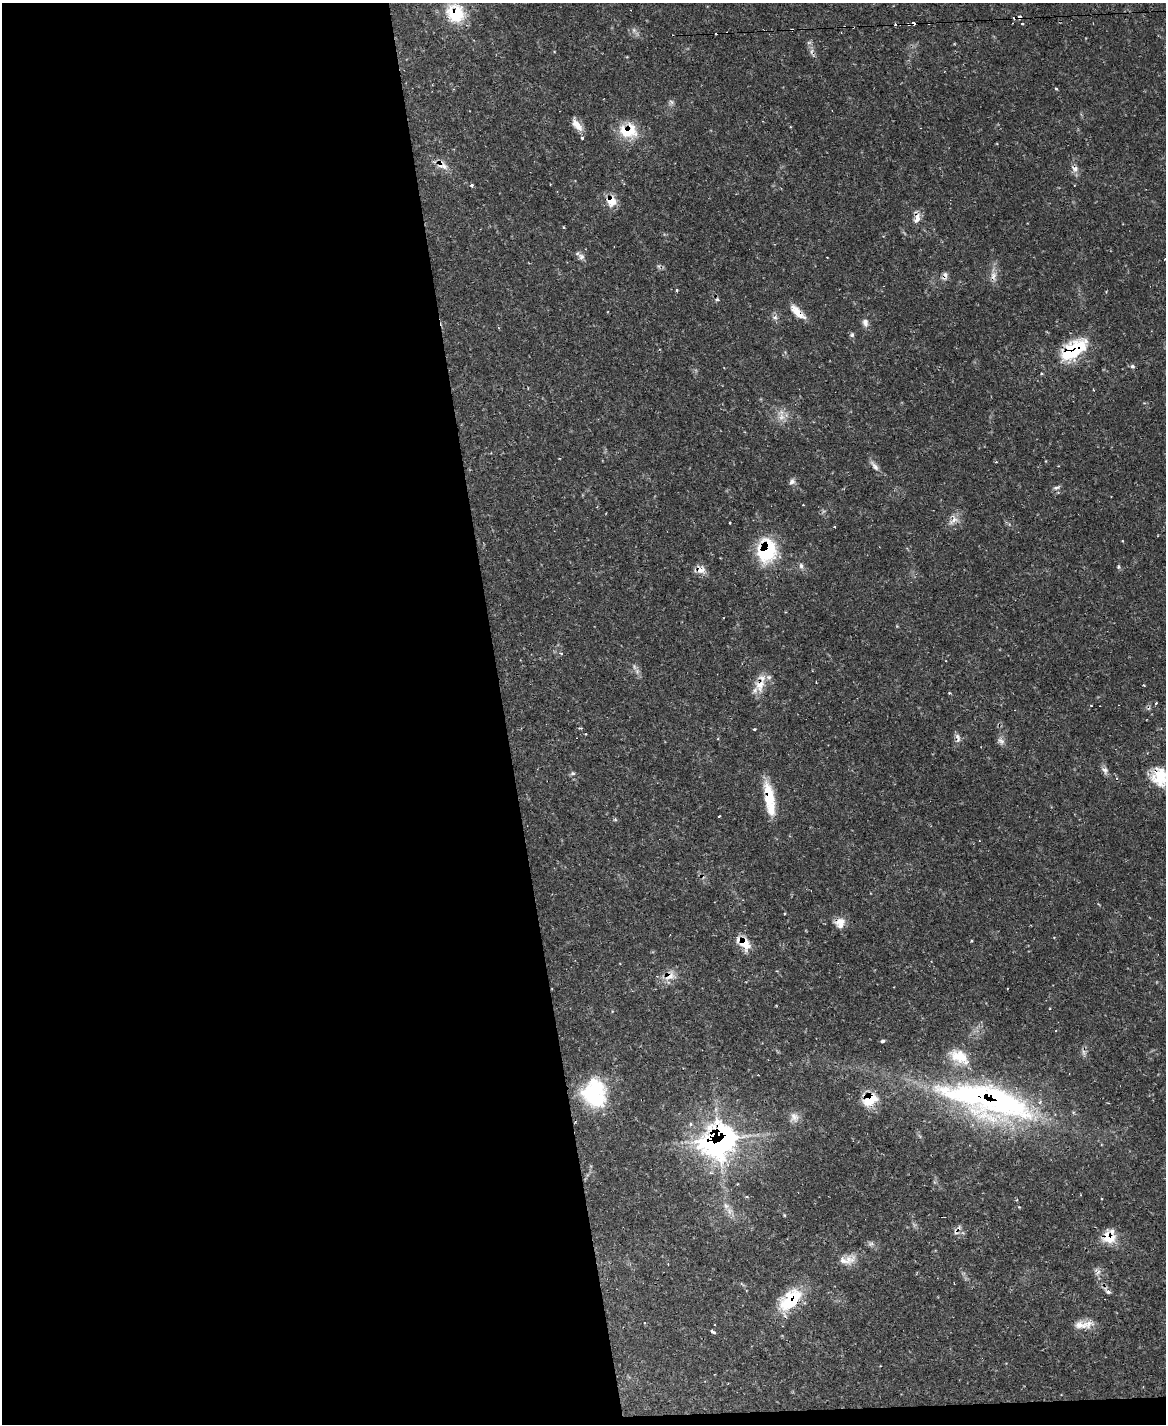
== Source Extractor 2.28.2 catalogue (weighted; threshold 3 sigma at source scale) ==
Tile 9 of 4 x 3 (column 1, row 3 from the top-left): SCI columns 1-1164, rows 238-1659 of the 4658 x 4633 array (HDU 1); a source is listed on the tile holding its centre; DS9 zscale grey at full resolution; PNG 1168 x 1426 px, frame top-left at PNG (2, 3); no overlay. Shown black and unused: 44% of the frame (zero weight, under 2 of 3 exposures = <1% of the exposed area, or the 3 px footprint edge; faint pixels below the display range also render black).
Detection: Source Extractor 2.28.2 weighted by HDU 2 'WHT'; one run over the whole footprint, this tile lists its part. Background 0.119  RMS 0.0032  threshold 0.0145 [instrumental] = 3 sigma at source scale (4.5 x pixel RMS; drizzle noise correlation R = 1.50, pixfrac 1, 0.05/0.05 arcsec/px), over >= 5 px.
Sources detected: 95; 1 too faint to see at this stretch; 13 cosmic-ray / hot-pixel residue — not listed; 4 inside a brighter listed object's ellipse — not listed separately; the other 77 listed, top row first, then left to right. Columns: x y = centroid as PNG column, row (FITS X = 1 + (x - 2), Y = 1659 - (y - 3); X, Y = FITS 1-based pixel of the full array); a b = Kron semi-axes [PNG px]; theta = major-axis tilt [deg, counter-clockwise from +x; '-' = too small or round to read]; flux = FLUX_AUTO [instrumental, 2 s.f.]
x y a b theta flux
455 13 21 19 -38 14
913 23 4 3 - 2.5
1022 23 3 3 - 0.42
841 32 3 2 - 0.23
1056 88 5 3 - 0.32
671 102 8 6 -37 0.82
577 125 16 8 -50 2.9
790 127 3 2 - 0.28
628 131 24 18 -2 9.8
442 165 17 11 -37 3.1
1075 169 10 9 - 1.6
472 185 4 4 - 0.74
611 201 13 11 -35 4.5
917 218 14 7 70 2.4
564 227 4 3 - 0.32
581 257 10 8 -39 1.3
945 276 12 7 74 1.4
993 276 14 8 80 2.3
677 290 3 3 - 0.63
797 312 22 8 -45 4.2
775 317 8 5 18 0.97
865 323 11 7 -78 1.5
852 335 6 6 - 0.67
1073 350 36 17 35 19
1132 366 5 5 - 0.8
782 417 12 8 -85 2.4
875 466 15 7 -50 1.7
792 482 8 7 - 1.1
1056 487 11 5 18 0.81
953 520 17 11 55 2.7
834 526 3 2 - 0.29
766 551 25 19 79 23
801 566 9 5 -76 1
1119 567 6 4 83 0.5
701 569 12 10 -19 2.6
561 653 6 4 -20 0.48
634 667 9 5 -71 0.94
760 685 20 14 70 5.3
949 693 4 3 - 0.25
1156 703 3 3 - 0.81
1091 705 3 2 - 0.26
754 729 4 3 - 0.36
957 736 8 7 - 1.3
1001 741 11 8 -40 1.4
1105 770 10 8 -46 1.4
573 773 6 5 - 0.71
1160 777 24 20 -71 9.9
769 799 41 10 -81 11
719 816 3 2 - 0.29
615 820 5 4 - 0.53
840 921 15 8 10 2.5
972 941 3 3 - 0.33
744 943 18 10 -39 6.5
670 976 18 12 49 3.7
883 1041 5 4 - 0.71
1084 1052 10 6 -70 1.1
959 1057 28 15 -29 7.4
594 1093 34 28 -81 22
869 1099 14 12 14 10
988 1100 111 34 -15 110
1108 1103 3 2 - 0.56
794 1117 15 11 -69 2.3
690 1124 6 5 - 0.79
720 1140 28 24 38 110
746 1196 4 4 - 0.52
1016 1200 4 3 - 0.31
729 1211 12 8 -70 2.2
784 1215 5 3 - 0.28
1110 1238 23 11 11 5.6
848 1260 25 12 14 3.8
668 1264 2 2 - 0.19
1098 1272 13 5 60 1.2
1107 1291 12 6 -52 1.3
790 1300 32 18 45 14
645 1323 4 3 - 0.25
1081 1325 27 10 2 4.1
713 1331 6 3 -27 0.75
Overlapping masked pixels (flux is a lower limit): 25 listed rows (the first 20) at x y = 455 13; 913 23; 628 131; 442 165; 611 201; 917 218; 945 276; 993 276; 797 312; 1073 350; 766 551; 701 569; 760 685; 957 736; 1160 777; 769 799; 840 921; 744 943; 670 976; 869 1099
Isophote crosses this tile's border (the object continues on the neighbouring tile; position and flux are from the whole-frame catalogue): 1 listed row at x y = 1160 777